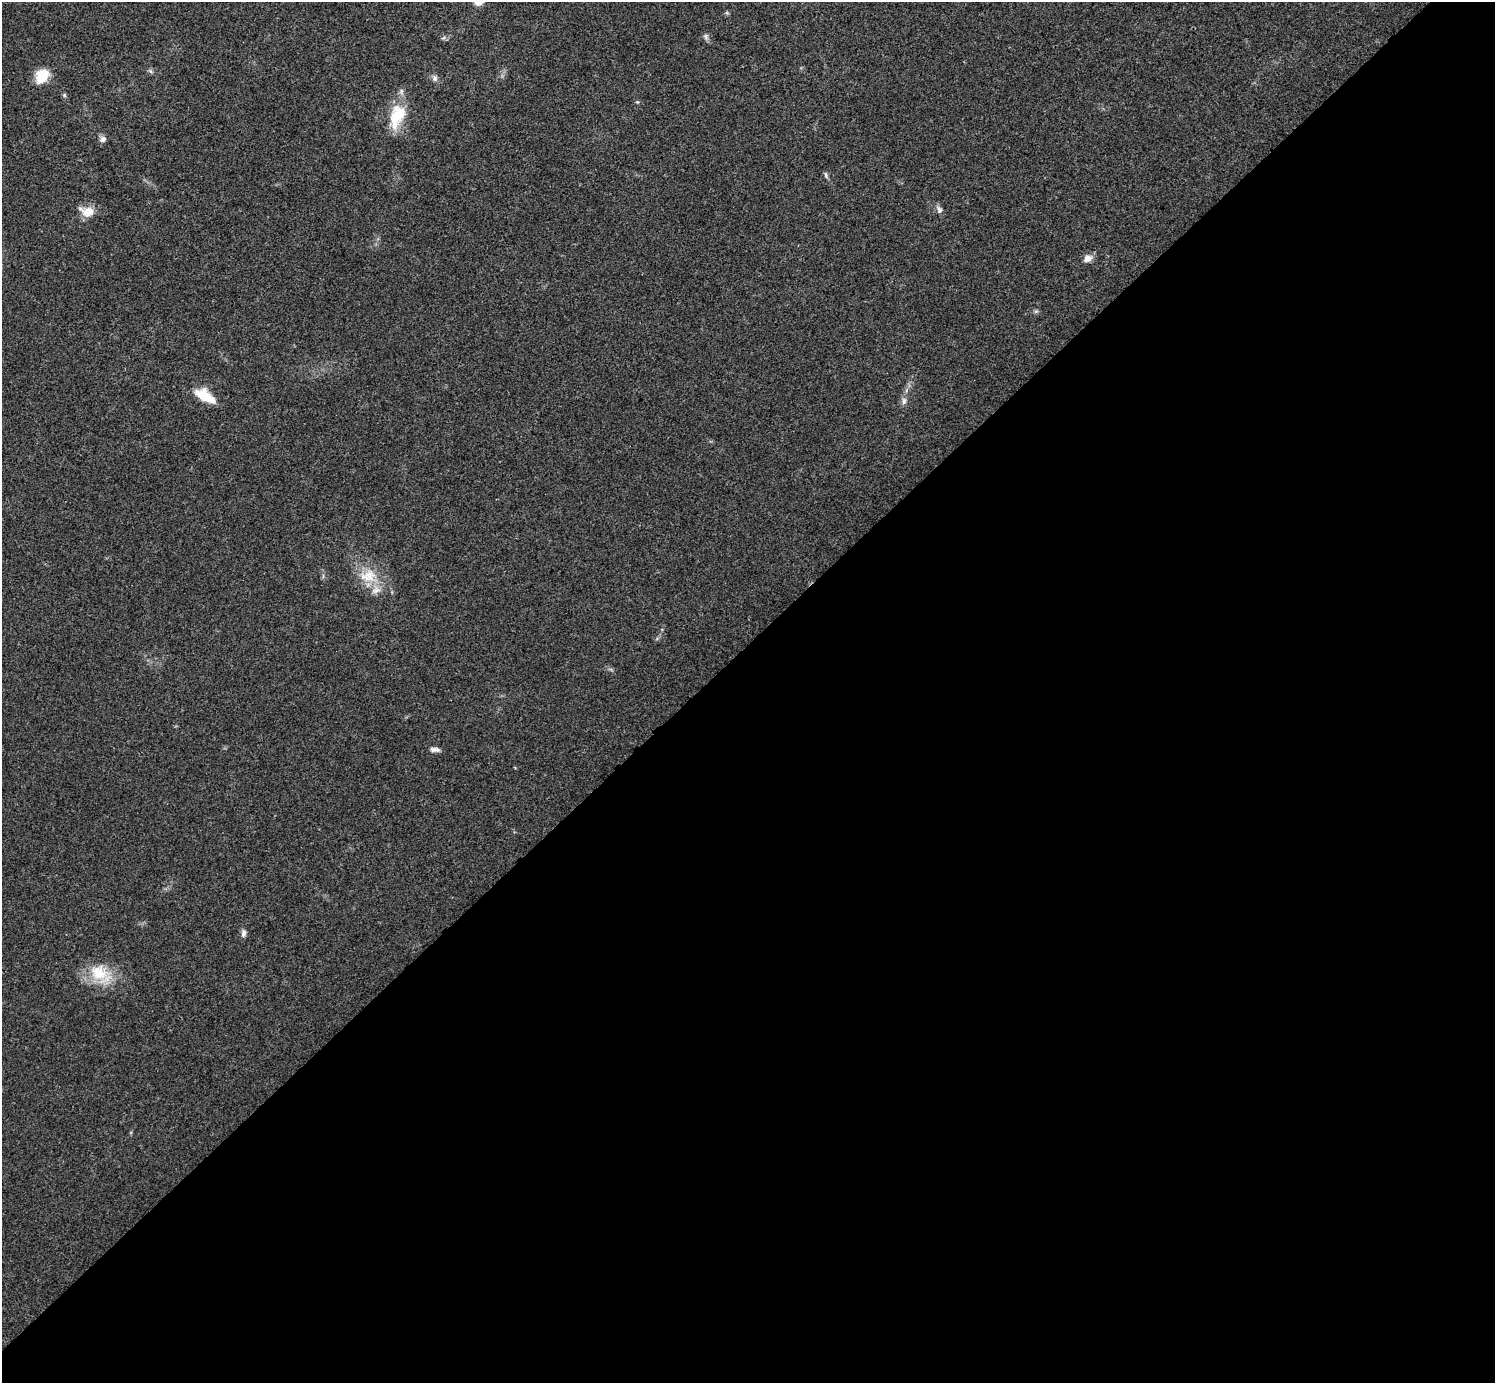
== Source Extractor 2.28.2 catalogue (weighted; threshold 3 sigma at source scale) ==
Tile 15 of 4 x 4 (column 3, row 4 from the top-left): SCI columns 3014-4506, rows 160-1540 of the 6012 x 6012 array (HDU 1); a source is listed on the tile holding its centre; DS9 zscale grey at full resolution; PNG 1497 x 1385 px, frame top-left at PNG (2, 2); no overlay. Shown black and unused: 53% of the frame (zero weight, under 3 of 4 exposures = <1% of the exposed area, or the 3 px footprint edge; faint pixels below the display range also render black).
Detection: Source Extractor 2.28.2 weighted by HDU 2 'WHT'; one run over the whole footprint, this tile lists its part. Background 0.0198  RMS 0.0038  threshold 0.0169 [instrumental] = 3 sigma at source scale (4.5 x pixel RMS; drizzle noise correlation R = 1.50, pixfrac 1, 0.05/0.05 arcsec/px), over >= 5 px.
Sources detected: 19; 1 inside a brighter listed object's ellipse — not listed separately; the other 18 listed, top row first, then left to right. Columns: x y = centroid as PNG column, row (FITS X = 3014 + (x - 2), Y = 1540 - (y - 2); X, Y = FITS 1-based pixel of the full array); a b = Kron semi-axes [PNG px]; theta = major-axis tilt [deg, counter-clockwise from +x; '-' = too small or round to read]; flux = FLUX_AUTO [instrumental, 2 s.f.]
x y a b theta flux
706 36 9 4 -81 0.86
150 71 6 6 - 0.73
42 76 15 11 61 9.3
434 78 8 7 - 1.3
637 102 4 4 - 0.39
398 115 28 18 60 14
102 139 10 7 32 1.4
826 175 10 4 -79 0.71
939 210 10 7 -69 1.3
88 212 18 13 11 4.9
1088 258 11 9 32 2.5
1036 311 6 5 - 0.64
205 396 24 10 -30 9.3
904 401 10 6 83 1.5
368 576 25 17 13 9.4
435 750 13 6 -4 1.5
243 933 10 6 89 1.3
100 973 32 21 -38 13